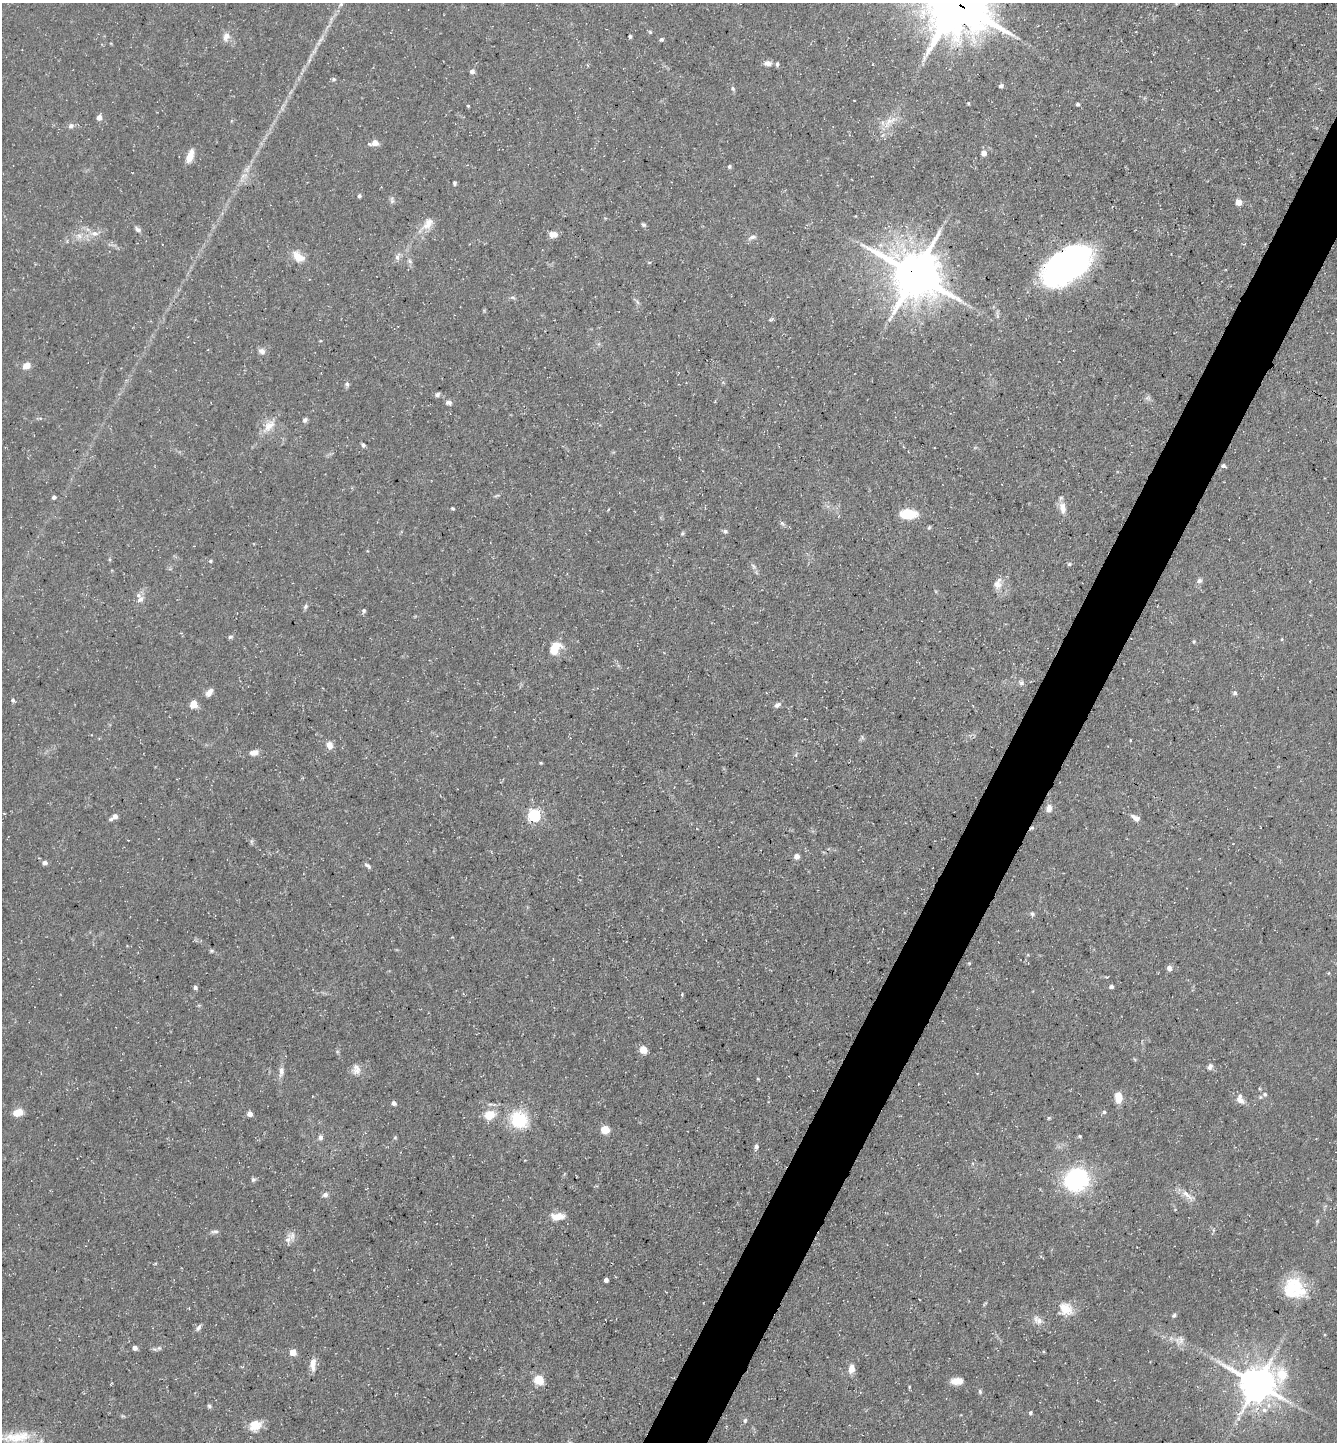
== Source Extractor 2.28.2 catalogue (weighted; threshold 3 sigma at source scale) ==
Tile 10 of 4 x 4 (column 2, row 3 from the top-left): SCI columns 1481-2815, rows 1441-2880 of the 5770 x 5760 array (HDU 1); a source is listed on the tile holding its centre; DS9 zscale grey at full resolution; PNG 1339 x 1444 px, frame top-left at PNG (2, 3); no overlay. Shown black and unused: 4% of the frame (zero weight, under 3 of 5 exposures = <1% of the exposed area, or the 3 px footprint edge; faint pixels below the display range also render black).
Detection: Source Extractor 2.28.2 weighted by HDU 2 'WHT'; one run over the whole footprint, this tile lists its part. Background 0.0709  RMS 0.0045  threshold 0.0205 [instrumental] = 3 sigma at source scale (4.5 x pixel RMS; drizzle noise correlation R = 1.50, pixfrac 1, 0.05/0.05 arcsec/px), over >= 5 px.
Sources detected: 150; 1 inside a brighter object's white glare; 1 cosmic-ray / hot-pixel residue — not listed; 4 inside a brighter listed object's ellipse — not listed separately; the other 144 listed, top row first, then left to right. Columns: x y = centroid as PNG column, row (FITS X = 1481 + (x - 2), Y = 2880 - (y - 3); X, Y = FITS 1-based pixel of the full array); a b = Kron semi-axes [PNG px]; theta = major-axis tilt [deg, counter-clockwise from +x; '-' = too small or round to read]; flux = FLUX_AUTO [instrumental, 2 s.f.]
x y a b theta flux
956 3 22 19 -39 3100
341 4 7 5 47 1.2
650 32 5 4 - 0.55
226 36 12 9 66 2.9
630 36 3 3 - 0.93
661 39 5 4 - 0.9
767 63 10 7 -8 2.1
472 71 6 5 - 1.4
333 79 6 5 - 0.78
1001 86 6 4 30 0.95
733 88 6 5 - 0.95
968 103 4 3 - 0.37
1077 104 4 4 - 0.89
468 106 3 3 - 0.41
99 118 5 5 - 3.2
889 122 25 8 42 6
71 126 8 6 29 1.5
374 143 10 6 13 3.7
984 153 6 6 - 2.8
190 156 14 6 71 5.1
729 167 6 5 - 0.72
244 175 9 4 9 1.4
455 183 5 4 - 0.7
359 196 5 4 - 0.89
392 200 10 5 87 1.2
1239 202 5 4 - 6.7
855 216 4 3 - 0.33
428 224 20 11 50 5.5
644 225 6 5 - 0.82
138 229 9 6 -41 1.3
95 233 11 7 -5 2.9
553 234 9 6 0 3.6
79 236 7 7 - 2
752 237 12 6 21 1.6
298 257 17 10 -39 6
397 257 12 6 71 1.9
410 261 7 4 -70 1
649 262 5 3 - 0.4
1068 264 48 29 36 120
915 274 16 14 -30 1900
513 298 6 4 -20 0.73
262 351 9 7 -31 1.9
27 366 9 7 33 3.6
347 384 7 5 -79 1.2
437 395 7 6 - 1.3
1147 398 7 4 19 0.91
448 402 7 6 - 1.7
305 420 7 5 49 1.1
269 426 21 11 46 6.1
363 445 5 4 - 1
1223 465 6 4 28 1.1
54 497 4 4 - 1.1
453 508 4 3 - 0.57
1062 508 16 8 -79 4.1
908 514 14 8 0 14
782 523 7 4 -44 0.93
929 527 5 4 - 0.62
725 531 6 4 -2 0.93
682 533 6 4 2 0.62
210 561 5 4 - 0.57
1069 564 5 4 - 0.57
753 566 9 3 -45 0.95
1199 580 7 6 - 1.3
998 583 15 9 69 3.5
140 599 11 7 49 2.5
305 607 7 6 - 1
364 611 6 5 - 0.95
230 637 7 5 15 0.81
1282 639 4 3 - 0.42
1194 641 5 3 - 0.49
555 648 17 12 52 8.3
1021 683 7 6 - 1.2
209 692 10 6 53 2.7
1235 693 6 5 - 0.84
13 700 5 4 - 0.95
193 704 5 5 - 13
777 705 8 6 33 1.5
1130 740 4 2 - 0.33
329 745 9 7 -76 3.3
254 753 9 6 9 3.4
541 763 4 4 - 0.45
1049 808 8 6 75 3
4 813 4 3 - 0.36
534 815 6 6 - 63
115 816 5 4 - 3.1
1135 818 11 6 -31 2.6
797 856 6 6 - 2.3
45 863 6 5 - 1.7
368 866 9 4 -33 1.1
1032 914 7 5 -81 0.85
211 951 6 5 - 0.74
1169 968 7 6 - 1.8
195 987 5 4 - 1.2
1111 987 5 4 - 1
682 994 5 3 - 0.45
643 1050 5 5 - 12
1210 1066 8 6 66 1.5
356 1070 14 11 -85 3.4
281 1071 14 7 84 2.6
1265 1094 7 6 - 1.2
1118 1096 8 5 -89 9.5
1241 1101 13 7 -35 2.9
394 1103 6 5 - 1.2
18 1112 10 8 23 5
1104 1112 5 5 - 0.87
250 1114 5 4 - 3.5
489 1115 13 11 20 7.4
1049 1118 4 4 - 0.56
519 1119 17 15 -36 23
605 1130 5 5 - 18
1080 1136 5 4 - 0.53
321 1137 6 6 - 1.3
395 1138 6 4 1 0.46
756 1147 8 5 69 1.2
253 1179 6 6 - 0.98
1077 1179 17 15 59 72
325 1195 8 6 15 1.4
1187 1195 23 7 -37 4
558 1216 17 8 3 5.4
215 1231 11 5 4 1.2
292 1236 13 9 -88 3.1
606 1280 4 4 - 2.2
1294 1288 26 23 -34 20
1065 1309 17 15 -30 7.4
1174 1315 6 4 41 0.86
1038 1320 14 9 -42 3.1
198 1328 9 5 57 1.3
1181 1340 14 10 63 3.1
135 1348 4 4 - 2.5
159 1348 5 5 - 0.82
293 1352 5 4 - 8.8
313 1362 14 9 -83 3.1
851 1369 11 7 80 3.7
539 1380 5 5 - 28
957 1381 13 7 3 4.4
1257 1384 13 11 5 1100
909 1387 5 3 - 0.4
980 1391 6 4 -71 0.75
209 1406 6 5 - 0.83
1264 1410 8 7 - 2.2
1030 1413 5 4 - 0.73
745 1420 7 5 74 0.8
255 1425 15 12 26 6.9
17 1437 45 14 6 16
Overlapping masked pixels (flux is a lower limit): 3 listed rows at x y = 956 3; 1068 264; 915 274
Isophote crosses this tile's border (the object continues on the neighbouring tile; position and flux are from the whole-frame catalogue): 2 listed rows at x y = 956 3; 17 1437